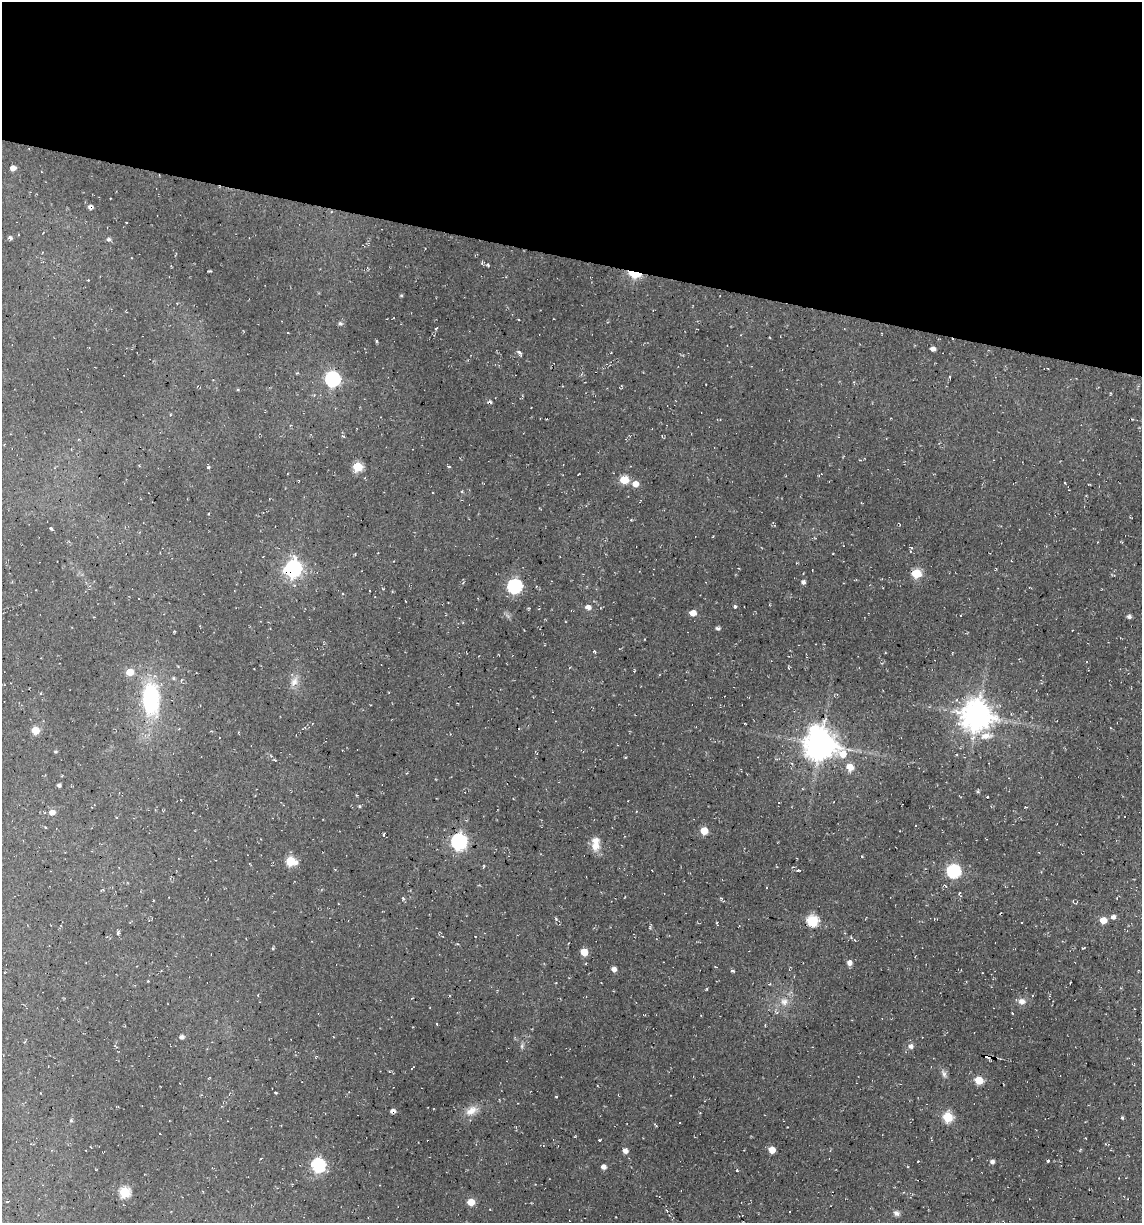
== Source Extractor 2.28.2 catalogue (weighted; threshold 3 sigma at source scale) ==
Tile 2 of 4 x 4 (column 2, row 1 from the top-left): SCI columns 1372-2511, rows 3664-4884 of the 4904 x 4884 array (HDU 1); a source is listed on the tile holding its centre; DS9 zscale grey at full resolution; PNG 1144 x 1225 px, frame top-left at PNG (2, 2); no overlay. Shown black and unused: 21% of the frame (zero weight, under 2 of 3 exposures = <1% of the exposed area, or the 3 px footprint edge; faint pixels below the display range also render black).
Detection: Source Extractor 2.28.2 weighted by HDU 2 'WHT'; one run over the whole footprint, this tile lists its part. Background 0.136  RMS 0.014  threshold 0.0627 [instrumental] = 3 sigma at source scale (4.5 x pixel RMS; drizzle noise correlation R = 1.50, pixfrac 1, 0.05/0.05 arcsec/px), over >= 5 px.
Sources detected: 130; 1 inside a brighter object's white glare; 14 cosmic-ray / hot-pixel residue — not listed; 1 inside a brighter listed object's ellipse — not listed separately; the other 114 listed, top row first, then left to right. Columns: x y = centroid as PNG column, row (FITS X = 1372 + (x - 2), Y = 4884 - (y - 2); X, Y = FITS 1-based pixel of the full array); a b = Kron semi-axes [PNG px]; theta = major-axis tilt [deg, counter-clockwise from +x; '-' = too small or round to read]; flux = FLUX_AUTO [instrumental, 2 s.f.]
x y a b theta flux
13 168 5 4 - 8.6
90 207 6 6 - 3.7
10 238 4 4 - 3.4
109 239 5 5 - 3
482 262 5 4 - 1.9
488 265 5 4 - 1.7
635 274 11 6 -8 51
88 280 2 2 - 0.86
401 295 4 4 - 1.6
518 320 3 2 - 1.2
340 323 6 6 - 3
288 332 3 3 - 5.1
376 341 3 3 - 1.6
933 349 5 4 - 5.1
520 353 7 4 -58 3.3
949 377 3 3 - 1.3
333 379 7 6 - 310
238 390 4 3 - 1.2
449 466 4 3 - 1.9
208 467 3 3 - 2.1
358 467 6 5 - 59
624 480 5 5 - 49
1065 483 3 2 - 1.3
635 484 6 5 - 12
462 492 5 3 - 1.3
433 493 3 2 - 0.97
540 508 4 2 - 0.91
631 520 3 3 - 1.1
51 528 4 3 - 2.7
911 547 4 3 - 1.2
293 569 7 7 - 450
916 573 6 5 - 64
803 582 5 4 - 4.2
515 586 6 6 - 280
735 606 4 3 - 2.9
588 607 7 5 -15 6.9
693 613 5 5 - 13
1129 617 5 4 - 4.1
718 628 7 3 -7 2.8
594 652 5 3 - 1.7
570 667 4 3 - 1
634 671 4 3 - 1
130 672 5 5 - 26
294 682 16 8 62 11
151 699 41 21 -88 130
977 715 9 9 - 2500
35 730 5 5 - 31
986 736 22 10 7 20
820 744 11 9 -14 2400
56 751 4 4 - 1.9
271 756 4 3 - 1.5
850 767 6 5 - 22
62 776 2 2 - 1.2
59 785 4 4 - 3.6
359 806 4 4 - 1.6
52 812 6 5 - 10
915 825 2 2 - 1.3
704 831 5 5 - 26
459 842 7 7 - 380
595 845 16 10 -77 16
862 856 3 2 - 1.2
291 861 7 5 -15 61
483 866 5 2 - 1.6
798 870 4 2 - 3.9
953 871 6 6 - 210
959 893 5 3 - 1.2
403 898 5 4 - 1.8
721 898 5 4 - 1.4
1113 917 5 5 - 5.6
556 919 4 4 - 1.6
1103 920 5 5 - 22
812 921 6 6 - 120
650 928 5 3 - 1.6
118 932 6 4 48 2
273 948 4 3 - 1.7
1083 948 3 3 - 1.4
584 952 5 5 - 27
849 963 6 5 - 7.3
614 969 5 4 - 7
732 970 4 3 - 2.6
148 981 3 3 - 1.3
769 984 4 4 - 1.4
1022 1001 11 9 -9 7.8
784 1002 12 11 - 12
1012 1013 3 2 - 0.94
182 1037 5 5 - 4.3
522 1046 9 4 82 2.9
911 1046 6 5 - 5.9
412 1068 4 2 - 1.4
944 1073 12 6 -68 5.3
979 1080 5 5 - 42
40 1093 3 2 - 0.79
275 1093 3 2 - 1.2
556 1096 3 2 - 1.1
117 1107 4 2 - 1.5
393 1111 6 5 - 4.6
472 1111 19 9 31 16
948 1117 6 5 - 84
1122 1118 4 4 - 1.8
71 1120 5 4 - 2.2
599 1140 3 2 - 1.5
51 1150 4 3 - 1
772 1150 5 5 - 23
625 1151 5 4 - 8.9
918 1161 3 2 - 0.76
1048 1161 4 3 - 2
992 1162 5 5 - 4.3
318 1165 6 6 - 230
603 1167 5 5 - 5.9
737 1170 3 3 - 1.4
124 1192 5 5 - 100
471 1202 5 5 - 22
667 1211 4 3 - 1.2
896 1213 8 7 - 4.5
Overlapping masked pixels (flux is a lower limit): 5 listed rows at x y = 90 207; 635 274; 293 569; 151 699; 393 1111